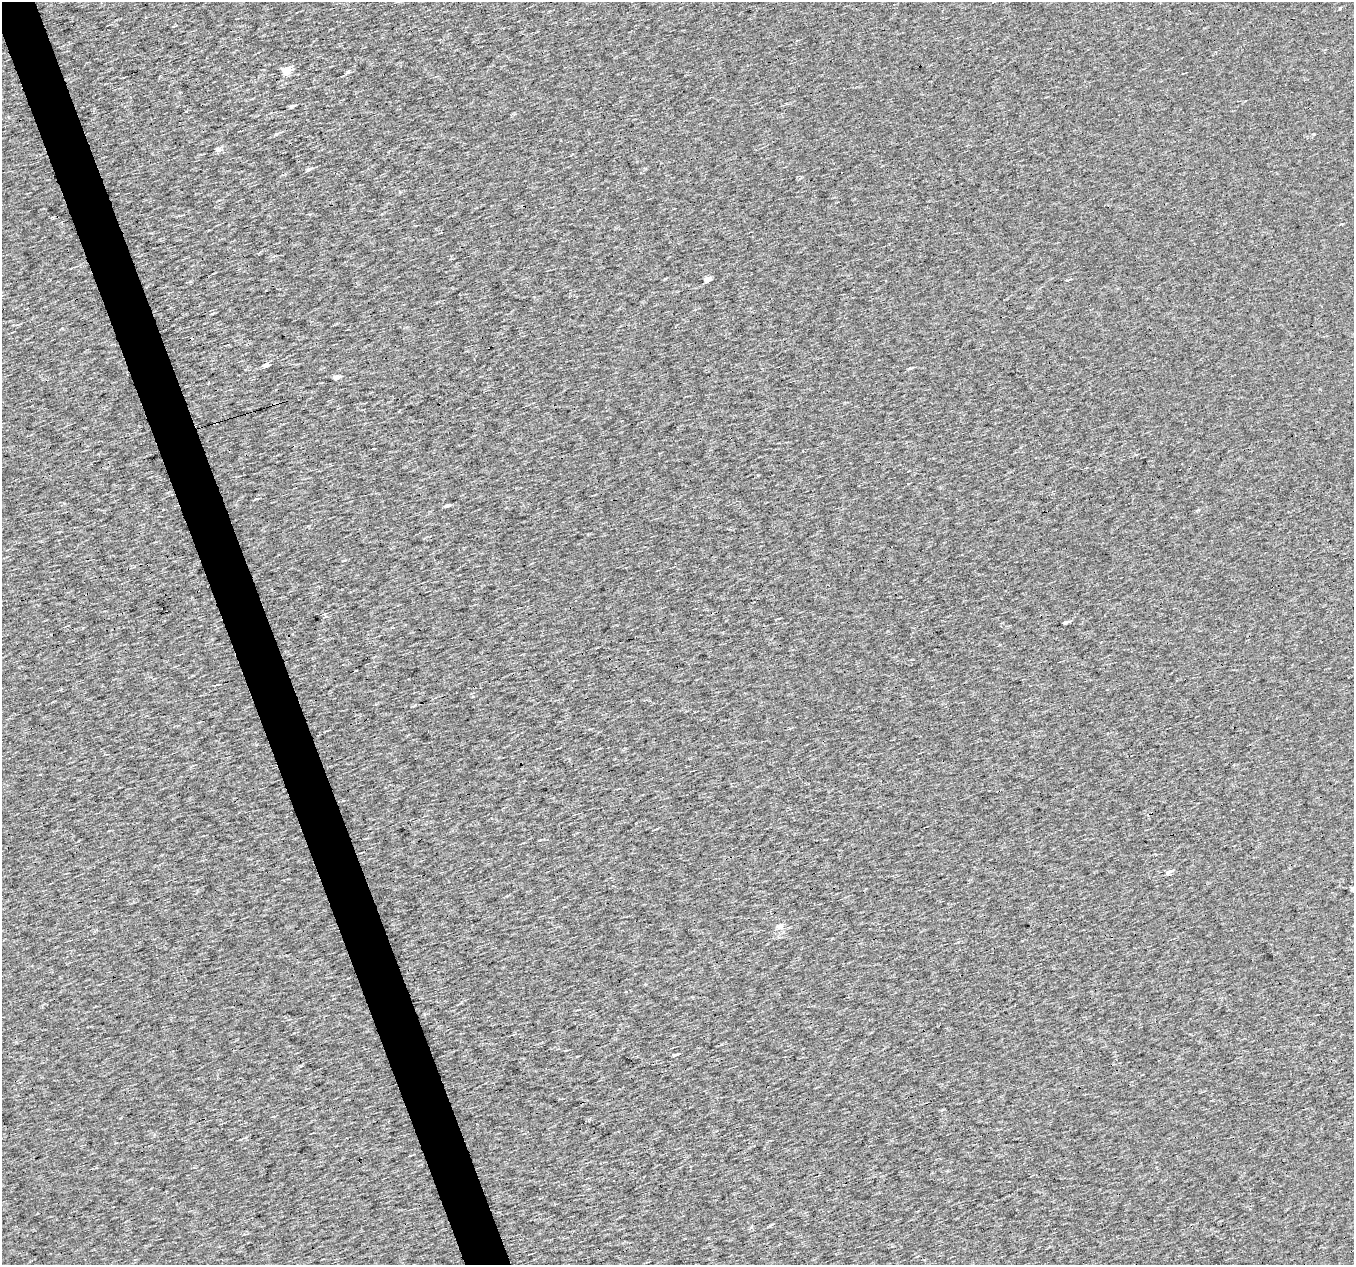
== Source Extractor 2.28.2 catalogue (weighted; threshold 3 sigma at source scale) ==
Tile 11 of 4 x 4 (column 3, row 3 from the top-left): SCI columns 2703-4054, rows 1326-2588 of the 5405 x 5232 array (HDU 1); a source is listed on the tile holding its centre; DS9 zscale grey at full resolution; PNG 1356 x 1267 px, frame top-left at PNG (2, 2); no overlay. Shown black and unused: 3% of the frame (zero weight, under 3 of 4 exposures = <1% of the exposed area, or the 3 px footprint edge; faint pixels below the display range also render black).
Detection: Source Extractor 2.28.2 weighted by HDU 2 'WHT'; one run over the whole footprint, this tile lists its part. Background 5.33e-04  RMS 0.019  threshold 0.085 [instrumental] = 3 sigma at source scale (4.5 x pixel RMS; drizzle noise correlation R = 1.50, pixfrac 1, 0.0396/0.0396 arcsec/px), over >= 5 px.
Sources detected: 22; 2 cosmic-ray / hot-pixel residue — not listed; the other 20 listed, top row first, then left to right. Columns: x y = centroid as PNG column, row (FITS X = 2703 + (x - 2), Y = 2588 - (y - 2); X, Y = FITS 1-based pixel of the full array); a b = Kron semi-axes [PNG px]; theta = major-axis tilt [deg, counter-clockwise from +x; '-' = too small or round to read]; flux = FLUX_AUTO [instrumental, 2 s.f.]
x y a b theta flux
1340 8 5 3 - 1.6
287 71 5 5 - 72
348 72 6 4 26 3.1
292 106 5 3 - 3.8
277 133 6 3 19 2.6
219 149 5 5 - 10
310 169 7 4 17 3.9
707 279 5 4 - 23
886 280 3 2 - 2
1067 280 5 3 - 2
266 365 6 3 19 120
910 368 5 3 - 2.6
336 378 5 4 - 14
447 505 9 3 12 3.7
163 509 3 2 - 2.4
1065 623 4 4 - 3.3
1169 872 7 4 25 7.6
1353 889 4 4 - 12
780 926 11 7 46 8.8
675 1055 6 3 16 4.5
Isophote crosses this tile's border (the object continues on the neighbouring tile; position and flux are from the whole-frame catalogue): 1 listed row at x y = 1353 889